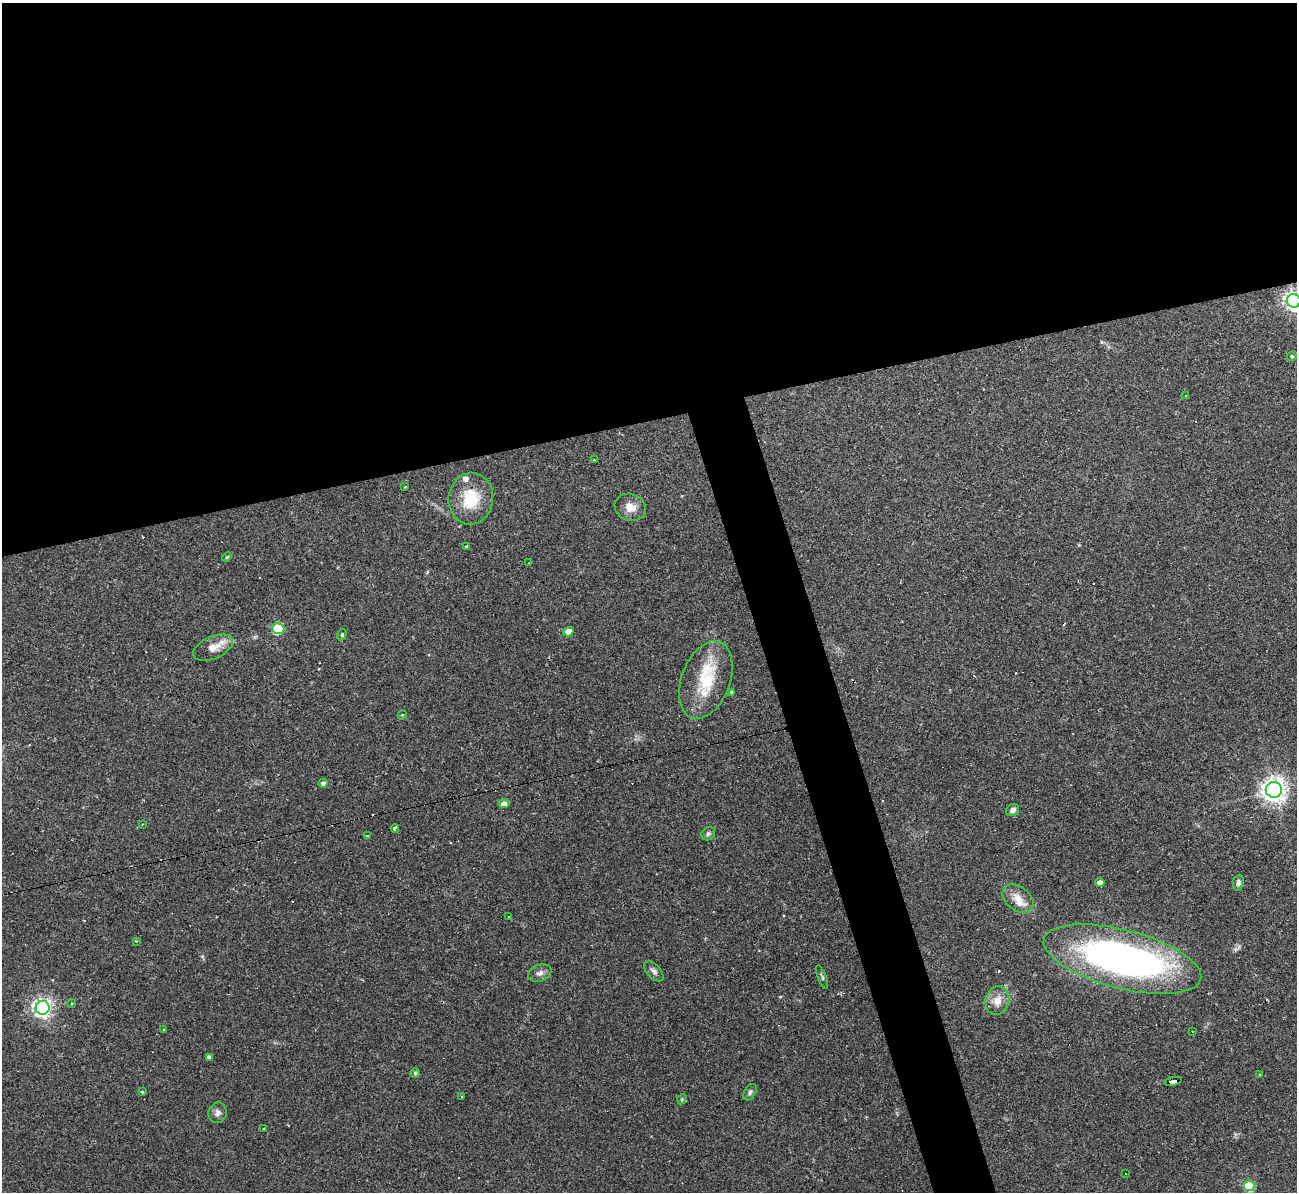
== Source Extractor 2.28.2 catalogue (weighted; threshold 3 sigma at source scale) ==
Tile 2 of 4 x 4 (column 2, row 1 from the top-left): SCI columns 1297-2591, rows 3714-4903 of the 5182 x 5165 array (HDU 1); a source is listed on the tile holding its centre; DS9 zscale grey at full resolution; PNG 1299 x 1194 px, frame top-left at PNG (2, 3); each listed source drawn as its Kron ellipse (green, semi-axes under 4 px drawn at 4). Shown black and unused: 38% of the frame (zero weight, under 2 of 3 exposures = <1% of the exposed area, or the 3 px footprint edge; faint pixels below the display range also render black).
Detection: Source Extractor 2.28.2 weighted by HDU 2 'WHT'; one run over the whole footprint, this tile lists its part. Background 0.11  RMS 0.0065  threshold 0.0293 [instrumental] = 3 sigma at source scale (4.5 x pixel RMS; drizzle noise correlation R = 1.50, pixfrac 1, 0.05/0.05 arcsec/px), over >= 5 px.
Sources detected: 64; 11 cosmic-ray / hot-pixel residue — neither listed nor drawn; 2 inside a brighter listed object's ellipse — not listed separately; the other 51 listed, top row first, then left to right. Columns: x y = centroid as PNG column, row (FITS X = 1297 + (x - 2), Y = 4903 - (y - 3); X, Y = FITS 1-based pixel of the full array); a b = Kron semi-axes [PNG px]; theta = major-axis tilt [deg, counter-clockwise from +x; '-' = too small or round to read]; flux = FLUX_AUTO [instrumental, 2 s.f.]
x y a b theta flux
1294 301 7 7 - 290
1292 356 4 4 - 0.96
1185 395 3 2 - 0.7
594 460 2 2 - 0.42
405 487 3 3 - 0.42
471 499 26 22 82 23
630 507 16 13 -19 7
466 546 3 3 - 3.9
227 557 5 4 - 0.69
529 563 3 3 - 0.47
278 629 6 5 - 39
568 632 5 4 - 11
342 635 6 4 72 0.95
213 648 21 11 23 8
706 680 40 24 69 31
731 692 3 3 - 0.64
402 715 4 3 - 0.56
323 783 4 4 - 2.5
1274 790 8 8 - 560
504 804 5 4 - 5.1
1013 810 7 5 31 2.5
142 824 3 2 - 0.91
395 828 4 3 - 34
708 834 7 6 - 1.4
368 835 3 2 - 1.1
1100 882 5 4 - 4.6
1238 883 8 5 82 2.1
1018 898 17 12 -38 8.5
508 917 3 3 - 1.5
136 941 3 3 - 0.5
1122 959 81 29 -14 290
654 971 12 6 -46 2.3
540 973 12 8 21 3.1
822 977 12 4 -70 1.2
997 1001 14 12 75 7.8
72 1003 4 3 - 0.77
43 1008 7 7 - 320
164 1029 3 2 - 0.54
1192 1031 2 2 - 0.45
209 1057 4 4 - 2.2
415 1073 5 4 - 0.96
1260 1075 4 4 - 0.78
1173 1081 9 4 12 73
142 1092 4 3 - 0.74
750 1092 9 5 60 1.6
461 1096 3 2 - 0.6
682 1099 5 4 - 0.78
217 1113 10 9 - 2.8
264 1129 3 2 - 0.67
1125 1174 3 2 - 0.45
1249 1186 5 5 - 35
Overlapping masked pixels (flux is a lower limit): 1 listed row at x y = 1173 1081
Isophote crosses this tile's border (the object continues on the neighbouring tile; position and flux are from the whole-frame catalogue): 1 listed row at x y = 1294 301